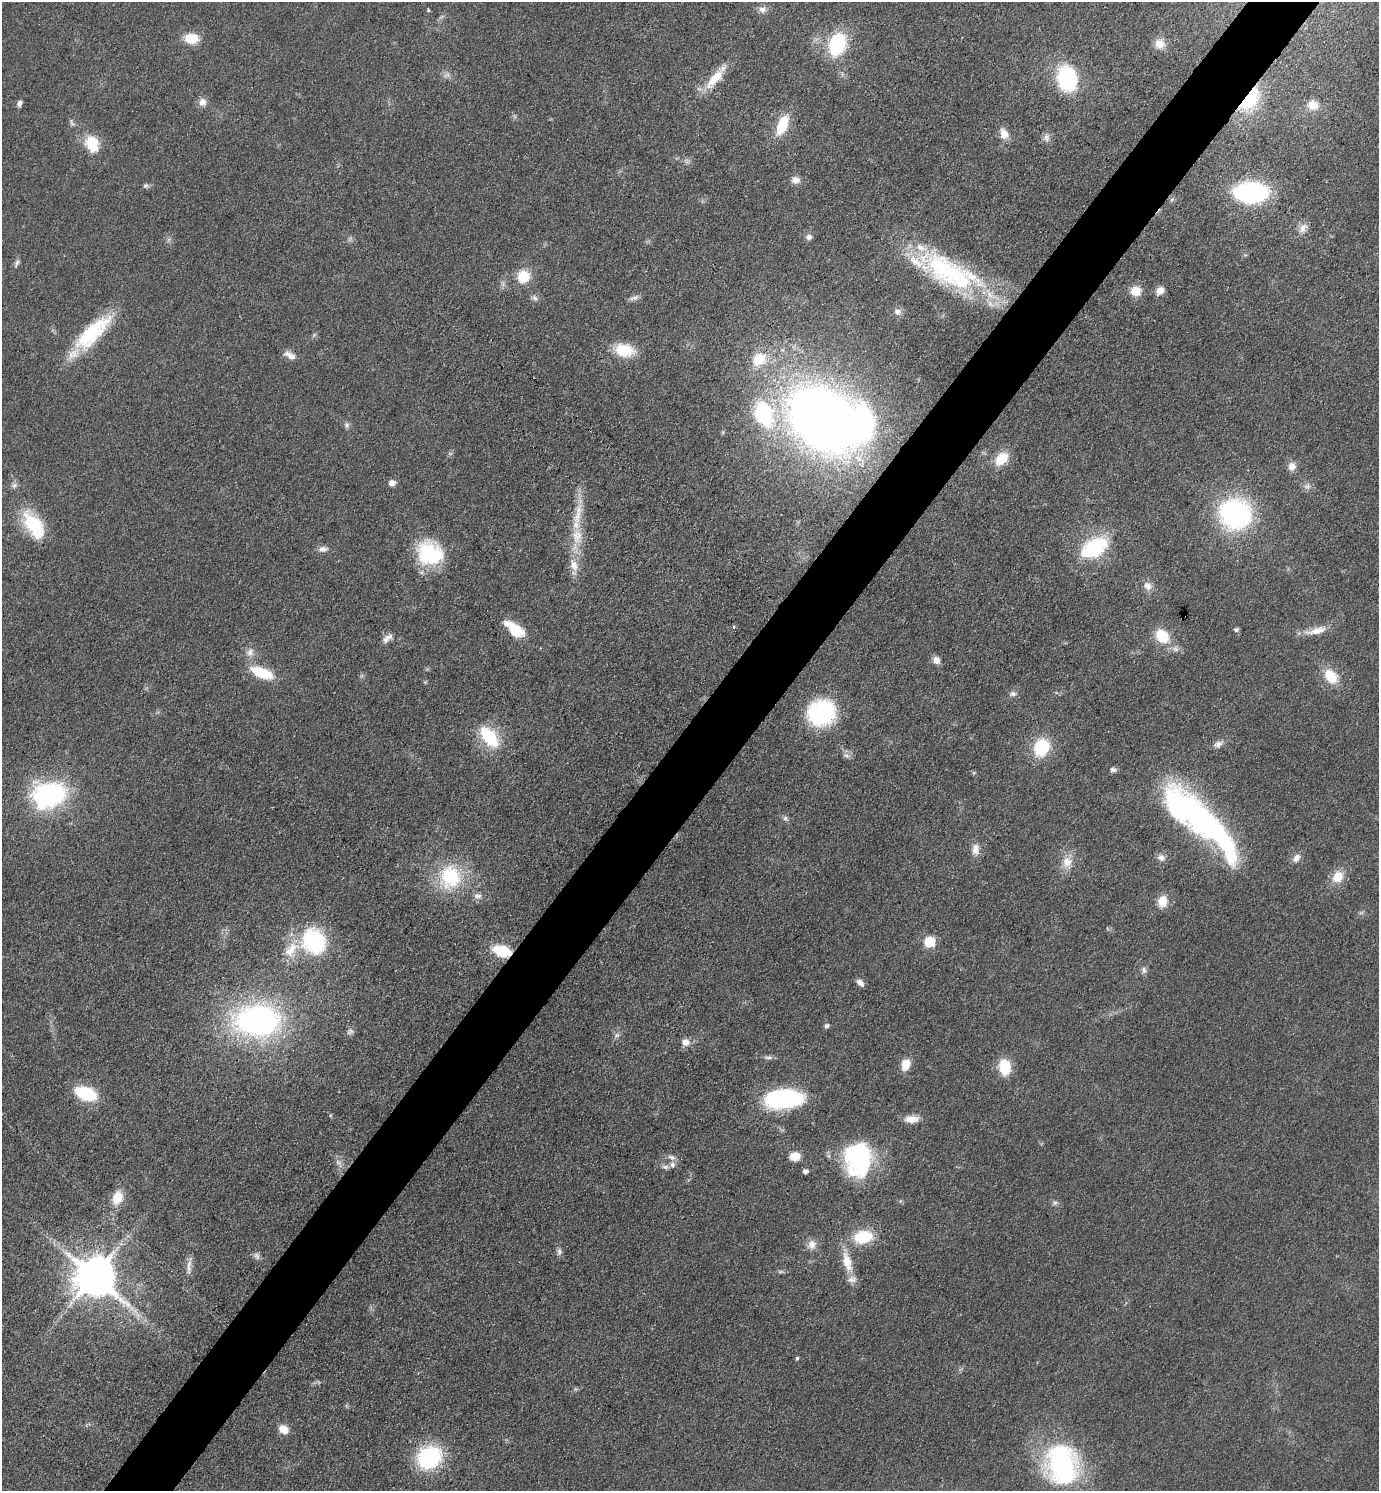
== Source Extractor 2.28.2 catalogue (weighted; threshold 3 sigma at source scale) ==
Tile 10 of 4 x 4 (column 2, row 3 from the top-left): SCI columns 1676-3052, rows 1491-2979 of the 5962 x 5959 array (HDU 1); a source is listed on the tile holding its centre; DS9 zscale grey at full resolution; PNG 1381 x 1493 px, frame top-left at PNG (2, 2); no overlay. Shown black and unused: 5% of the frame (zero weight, under 3 of 4 exposures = <1% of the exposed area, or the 3 px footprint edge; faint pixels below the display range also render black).
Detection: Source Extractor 2.28.2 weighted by HDU 2 'WHT'; one run over the whole footprint, this tile lists its part. Background 0.0779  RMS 0.0064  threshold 0.029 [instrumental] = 3 sigma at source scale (4.5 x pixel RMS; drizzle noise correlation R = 1.50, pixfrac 1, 0.05/0.05 arcsec/px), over >= 5 px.
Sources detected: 130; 2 too faint to see at this stretch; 1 inside a brighter object's white glare — not listed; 9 inside a brighter listed object's ellipse — not listed separately; the other 118 listed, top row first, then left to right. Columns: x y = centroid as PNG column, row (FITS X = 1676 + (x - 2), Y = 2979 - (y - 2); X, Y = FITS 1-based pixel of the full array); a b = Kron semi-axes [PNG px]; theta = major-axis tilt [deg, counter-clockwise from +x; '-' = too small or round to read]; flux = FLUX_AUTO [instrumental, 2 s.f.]
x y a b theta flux
762 9 10 9 - 3.8
428 10 3 3 - 1.2
191 38 14 10 -5 15
1159 43 13 12 - 6.7
837 44 19 14 71 55
448 75 7 4 -71 1.8
715 79 35 11 50 17
1067 79 18 14 -71 77
1249 99 29 14 52 44
202 102 10 9 - 4.4
19 103 8 5 66 2.3
1313 105 14 12 -20 8
72 123 11 4 -71 1.6
782 125 22 11 68 21
1004 134 13 9 -71 6.7
1046 137 12 8 -87 3.1
92 143 13 10 -69 25
687 161 8 6 -45 1.9
795 180 11 9 -12 4.2
146 186 8 6 12 1.6
1251 192 24 15 0 120
1172 199 6 4 19 1.1
1303 228 16 7 53 4.8
809 237 9 7 -20 2.4
16 263 11 5 66 2
947 270 88 34 -25 110
523 276 16 14 52 15
1136 291 13 12 - 8.8
1160 291 10 8 34 5.5
535 298 9 7 -51 2.1
634 298 14 6 16 2.7
897 311 11 8 1 3.4
92 333 54 19 44 48
314 335 7 4 46 1.1
624 350 25 15 -10 20
290 355 18 8 -29 4.3
759 359 22 18 31 20
764 413 27 18 -68 58
824 420 65 46 -38 680
347 425 8 7 - 2
590 430 3 2 - 1.1
1002 459 17 11 45 14
1292 466 11 9 76 4.8
392 483 6 5 - 5.3
14 485 8 7 - 2.3
1307 486 8 6 12 2.4
1235 514 30 26 -28 120
33 523 33 20 -47 31
577 536 25 15 -87 16
1094 547 27 17 31 51
323 549 12 8 1 3.3
430 553 30 26 -30 46
574 565 18 11 -71 7.8
1148 586 12 9 -41 4.6
1185 615 3 2 - 0.97
514 629 27 12 -38 19
1236 630 5 4 - 1.7
1316 631 31 9 13 9.3
1162 636 16 13 -46 20
385 640 14 10 42 4
1176 649 9 7 -32 2.9
250 652 12 10 62 4.5
936 660 10 8 -50 3.8
262 673 22 10 -22 26
1331 676 19 13 -50 15
1013 694 9 7 -2 2.2
822 713 22 20 17 83
489 737 24 13 -51 34
1218 744 12 8 23 3.6
1041 747 16 13 67 35
846 755 10 7 -20 2.5
1113 770 8 6 -12 2
49 794 28 21 13 120
785 818 9 7 -46 2
1199 819 97 25 -43 230
975 849 16 10 88 5.8
1161 858 11 9 -23 3.4
1296 858 12 8 54 3.9
1067 862 17 13 -90 9.4
450 877 30 27 82 45
1338 877 17 13 50 10
477 896 12 7 -4 3.2
1162 901 13 11 78 9.7
314 941 28 25 -54 67
929 942 6 6 - 46
502 951 14 9 -16 31
1144 970 9 7 -73 2.3
860 983 10 6 -43 3.2
257 1020 39 26 0 200
827 1026 6 5 - 1.9
350 1032 11 6 29 2
617 1035 8 6 25 2
686 1042 9 8 - 5.1
768 1057 13 5 -1 2.1
906 1065 13 10 71 8.3
1005 1067 14 10 -80 24
86 1093 18 10 -20 42
783 1099 38 18 4 84
912 1119 18 9 1 7
795 1156 10 8 6 11
672 1157 11 7 -18 3.1
861 1160 36 32 47 77
338 1162 9 6 -30 2.3
665 1167 10 5 -5 2.2
805 1171 5 5 - 2.5
117 1197 14 10 69 14
1055 1203 7 5 43 1.5
863 1237 15 10 10 34
812 1245 13 11 86 5.2
559 1252 10 6 80 2.3
257 1256 10 7 -62 2.4
847 1262 31 12 -74 14
189 1269 17 6 -86 4
94 1276 12 11 - 2600
797 1358 5 3 - 1.2
284 1429 11 9 -35 7.4
429 1457 21 18 33 70
1062 1465 38 30 -75 130
Overlapping masked pixels (flux is a lower limit): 5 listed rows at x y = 1249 99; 947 270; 590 430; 1185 615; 502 951
Isophote crosses this tile's border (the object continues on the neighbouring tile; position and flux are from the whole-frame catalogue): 1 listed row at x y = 1062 1465